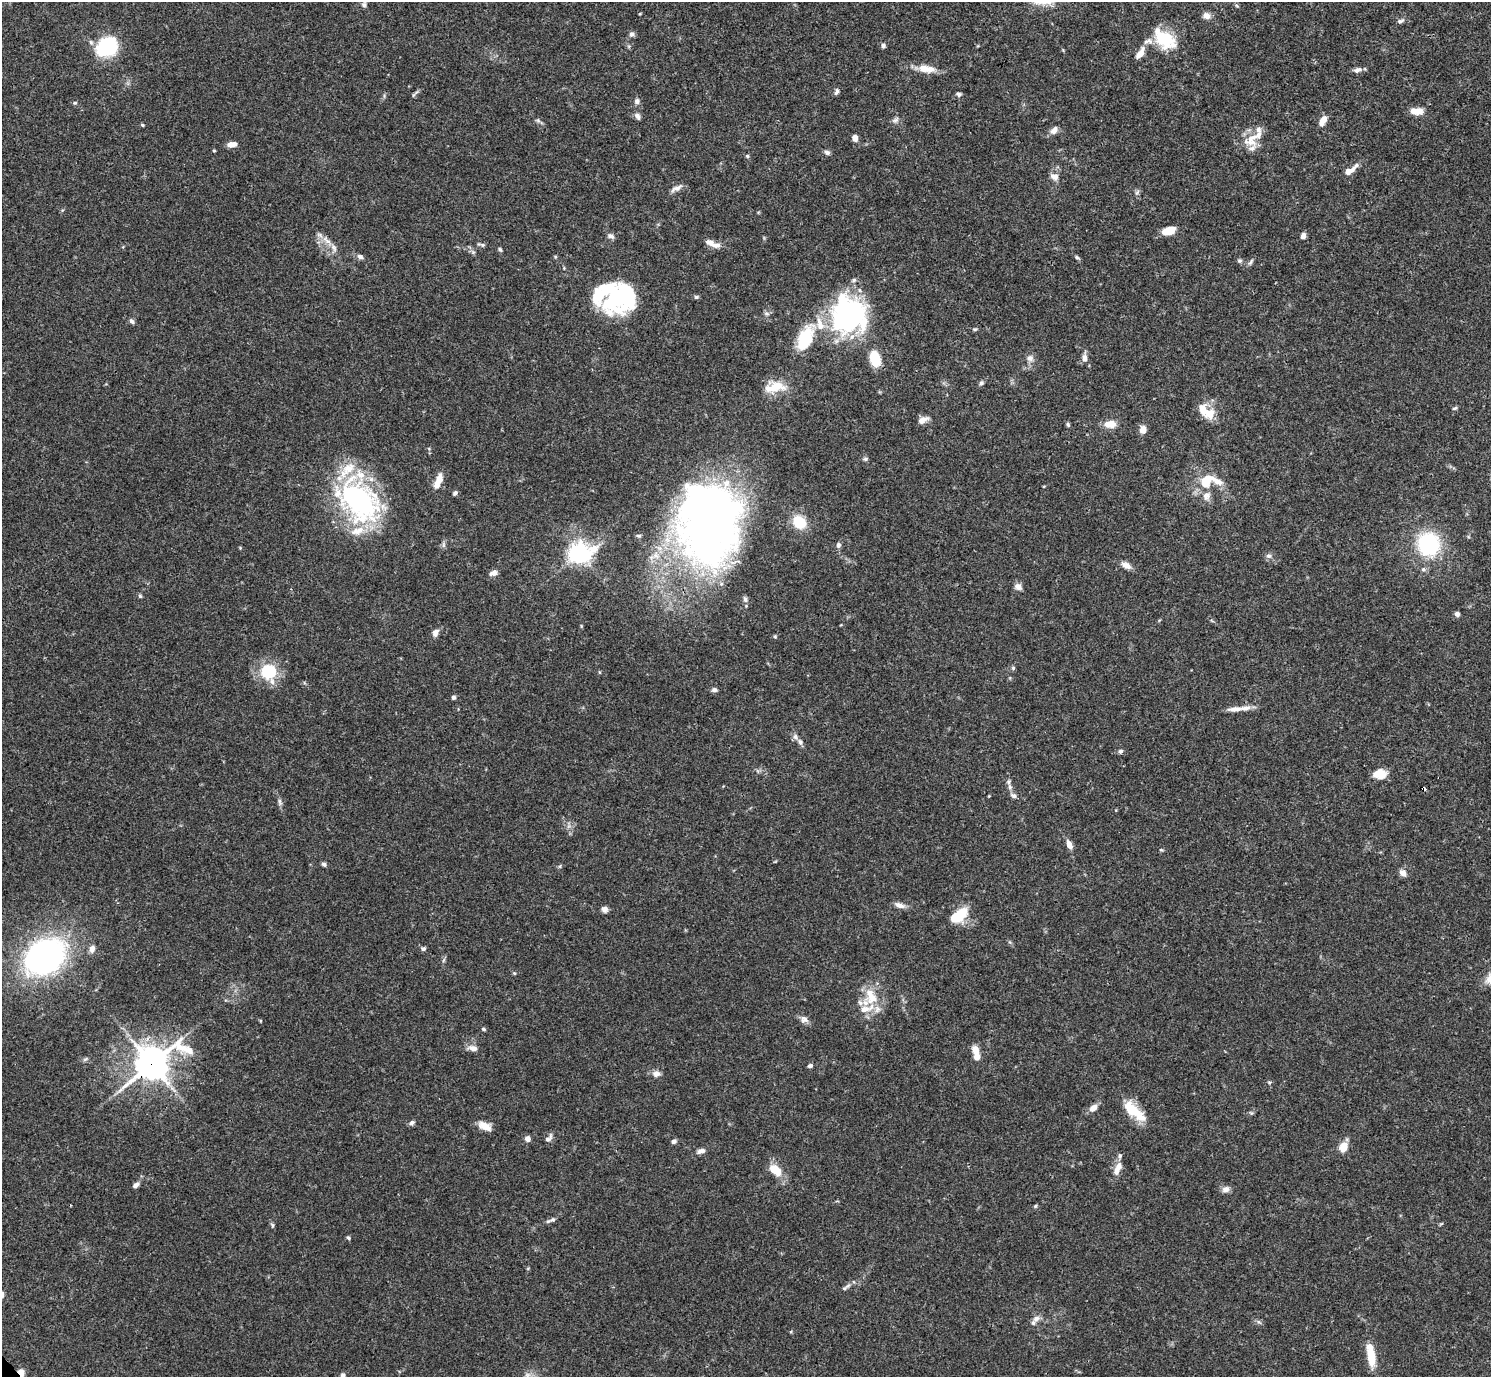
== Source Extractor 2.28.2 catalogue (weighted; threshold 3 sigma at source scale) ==
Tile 10 of 4 x 4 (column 2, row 3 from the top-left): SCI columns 1491-2979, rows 1534-2908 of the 5961 x 5958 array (HDU 1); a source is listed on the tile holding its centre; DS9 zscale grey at full resolution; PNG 1493 x 1379 px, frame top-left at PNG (2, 2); no overlay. Shown black and unused: <1% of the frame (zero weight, under 3 of 4 exposures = <1% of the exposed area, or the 3 px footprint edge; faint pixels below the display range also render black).
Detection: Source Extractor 2.28.2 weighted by HDU 2 'WHT'; one run over the whole footprint, this tile lists its part. Background 0.0692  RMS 0.0032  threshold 0.0144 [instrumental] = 3 sigma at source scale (4.5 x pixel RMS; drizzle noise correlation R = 1.50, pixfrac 1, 0.05/0.05 arcsec/px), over >= 5 px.
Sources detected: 175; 4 inside a brighter object's white glare — not listed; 28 inside a brighter listed object's ellipse — not listed separately; the other 143 listed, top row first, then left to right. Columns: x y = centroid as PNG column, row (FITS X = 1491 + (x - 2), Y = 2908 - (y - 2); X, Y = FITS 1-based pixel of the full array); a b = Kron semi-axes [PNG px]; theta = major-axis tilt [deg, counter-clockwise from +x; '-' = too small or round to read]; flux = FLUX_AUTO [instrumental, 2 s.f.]
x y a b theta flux
364 4 8 6 87 0.83
1237 6 6 4 -20 0.39
1206 16 10 8 -17 1.9
1401 21 10 5 24 0.9
631 34 7 7 - 1
1165 39 29 17 -39 13
883 45 6 5 - 0.89
107 46 14 11 44 41
1140 53 15 7 57 2.9
930 69 14 10 1 3.1
1357 70 11 6 19 1.3
836 91 9 5 69 0.84
958 94 6 6 - 0.72
413 95 6 4 71 0.43
637 101 7 7 - 1.1
75 103 5 4 - 0.45
1417 111 13 7 0 3.6
637 116 9 6 -52 1.1
538 120 6 6 - 0.66
895 120 11 5 19 0.99
1323 121 12 6 62 3.1
142 125 5 3 - 0.36
1054 130 10 7 48 1.9
855 138 7 6 - 1.8
1251 140 23 17 39 5.7
232 144 10 5 4 2.4
214 151 5 3 - 0.28
827 152 8 6 -18 0.87
747 156 5 4 - 0.45
1350 170 19 6 35 2.8
1054 176 13 9 -16 1.8
676 188 16 6 27 1.7
1137 192 8 4 45 0.62
1169 231 14 8 17 4.6
611 236 10 6 -30 1.1
1303 236 7 5 73 1.4
327 241 18 7 -44 2.7
479 244 6 4 -16 0.45
715 245 14 7 -5 2
500 249 6 4 -49 0.5
360 257 8 6 -25 1
1077 257 6 4 -57 0.5
1240 261 7 5 0 0.62
1250 262 11 5 56 0.75
598 295 22 15 83 9.5
696 297 6 5 - 0.54
627 298 28 17 -87 22
767 314 8 5 -7 0.74
849 315 40 38 -86 55
132 321 7 5 -46 0.87
975 329 6 3 17 0.41
805 338 37 18 66 14
1030 358 10 9 - 1.6
1085 358 9 7 -78 1.7
875 359 13 8 -75 11
981 383 6 5 - 0.7
775 387 28 12 11 6.6
1455 408 6 4 17 0.55
1208 413 19 17 7 5.4
923 420 13 7 26 2
1110 424 14 9 2 3.7
1068 425 6 4 -61 0.56
1143 430 6 6 - 3.4
865 459 6 5 - 0.58
1207 479 14 10 16 5.2
438 480 18 7 67 3.8
455 493 6 5 - 0.77
1206 496 13 10 66 2.3
358 500 58 40 -50 62
708 521 87 61 88 220
799 522 16 13 -45 7.6
1428 544 18 17 - 33
443 545 7 4 90 0.7
838 545 7 6 - 0.95
240 548 5 3 - 0.29
579 553 9 7 16 170
1268 556 8 6 0 0.96
1126 565 14 7 -27 2.1
493 573 10 6 20 1.6
1018 587 8 7 - 1.8
140 596 6 4 -74 0.56
745 599 9 5 -75 0.82
1457 614 5 5 - 1.1
435 633 9 6 73 1.7
775 636 5 5 - 0.39
1013 668 5 5 - 0.51
268 672 19 17 -60 14
714 690 7 5 -2 0.92
453 697 6 5 - 0.63
1235 709 23 6 4 2.6
795 737 8 7 - 1.1
1121 751 6 6 - 0.68
1380 774 14 10 2 4.1
1010 787 8 6 -75 1
1424 789 3 3 - 2.3
1014 795 9 6 -24 1.1
280 802 11 4 -85 0.88
1069 845 10 6 -65 2.4
1161 850 6 4 -19 0.4
324 864 6 5 - 0.75
560 866 6 4 72 0.39
1403 873 8 7 - 2
900 905 13 6 -14 2
604 909 8 7 - 1.2
962 913 18 11 70 6.7
92 949 8 6 73 1.8
423 949 6 5 - 0.79
44 956 31 24 34 120
444 960 7 4 70 0.55
514 973 5 4 - 0.34
872 998 16 15 - 7.1
804 1019 11 9 -21 1.6
483 1029 5 4 - 0.48
473 1048 13 8 -13 1.9
975 1050 11 7 -72 3.1
85 1059 8 4 36 0.55
152 1064 15 10 31 580
810 1066 5 4 - 0.99
656 1074 11 8 -2 1.7
1269 1082 6 3 -18 0.39
1093 1108 10 6 40 2.6
1132 1109 27 13 -41 9.1
412 1123 7 6 - 0.86
483 1124 16 9 -2 2.5
549 1138 14 6 49 1.3
528 1139 6 6 - 1.5
674 1141 6 6 - 0.76
1343 1147 11 8 64 4
701 1151 12 6 18 1.3
1120 1156 7 5 70 0.7
775 1170 15 9 -44 6
1117 1171 12 8 89 2.3
136 1185 9 6 35 0.99
1226 1189 11 8 20 1.5
1035 1206 5 4 - 0.4
553 1220 9 6 13 0.91
272 1225 7 5 -60 0.5
348 1238 6 4 -25 0.46
848 1285 11 5 30 1
1036 1319 12 7 38 1.6
1371 1356 31 9 -81 6.6
21 1372 9 6 -60 2.6
343 1375 6 5 - 0.96
Overlapping masked pixels (flux is a lower limit): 3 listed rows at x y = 1424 789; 152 1064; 21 1372
Isophote crosses this tile's border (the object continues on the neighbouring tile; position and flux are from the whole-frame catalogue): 3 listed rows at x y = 1165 39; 21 1372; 343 1375